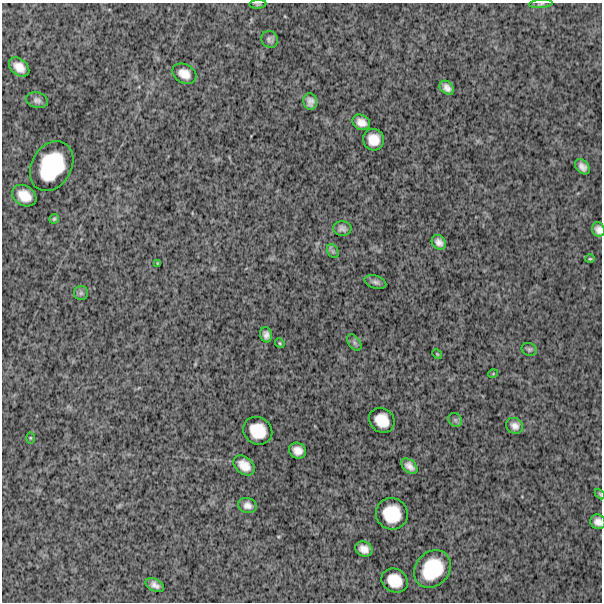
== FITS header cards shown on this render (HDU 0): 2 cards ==
NAXIS1  =                  600
NAXIS2  =                  600

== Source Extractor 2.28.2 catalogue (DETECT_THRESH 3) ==
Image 600 x 600 px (HDU 0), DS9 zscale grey, 1 PNG px = 1 image px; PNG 604 x 604 px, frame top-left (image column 1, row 600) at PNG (2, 3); each listed source drawn as its Kron ellipse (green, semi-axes under 4 px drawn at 4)
Background 1400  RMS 310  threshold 921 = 3 sigma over >= 5 px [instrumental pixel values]
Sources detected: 44; all 44 listed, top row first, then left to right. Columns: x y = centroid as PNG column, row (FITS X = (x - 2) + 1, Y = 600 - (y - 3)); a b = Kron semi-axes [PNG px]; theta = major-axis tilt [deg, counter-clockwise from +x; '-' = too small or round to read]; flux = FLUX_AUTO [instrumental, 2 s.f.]
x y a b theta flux
258 4 8 3 4 2.8e+04
541 4 12 3 5 4.0e+04
270 39 9 8 - 6.7e+04
19 67 11 8 -40 2.0e+05
184 74 13 9 -28 2.1e+05
447 88 8 6 -41 1.1e+05
37 100 11 7 -14 8.3e+04
310 101 8 7 - 1.1e+05
361 122 9 7 -28 1.6e+05
374 140 11 10 - 2.8e+05
52 166 26 20 60 1.3e+06
582 167 9 6 -49 1.2e+05
24 196 13 9 -33 3.0e+05
54 219 5 4 - 3.4e+04
342 228 9 7 -8 8.6e+04
598 230 7 6 - 1.0e+05
439 242 8 6 -48 1.1e+05
333 251 7 5 -60 3.8e+04
590 259 4 4 - 2.2e+04
158 263 3 2 - 1.7e+04
375 282 11 6 -18 7.1e+04
81 293 7 7 - 5.7e+04
266 335 8 6 -74 9.1e+04
280 343 5 4 - 2.3e+04
354 343 9 5 -53 5.2e+04
529 349 8 6 -23 4.4e+04
437 354 5 4 - 2.4e+04
493 374 5 3 - 1.6e+04
382 420 13 11 -41 3.6e+05
455 420 7 6 - 5.1e+04
515 426 9 7 -31 1.2e+05
258 431 15 13 -33 4.8e+05
30 438 6 4 -90 2.4e+04
298 451 9 7 -27 1.6e+05
244 465 12 8 -40 2.4e+05
409 466 9 6 -42 1.2e+05
600 494 6 3 -47 2.4e+04
247 505 9 7 -18 1.1e+05
392 514 16 15 - 6.3e+05
598 522 8 7 - 1.3e+05
364 549 9 7 -25 1.6e+05
432 569 20 16 49 9.4e+05
395 581 14 11 -29 3.9e+05
155 585 10 6 -29 1.1e+05
At the frame edge (FLAGS 8, measured only in part): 4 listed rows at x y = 541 4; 598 230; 600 494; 598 522